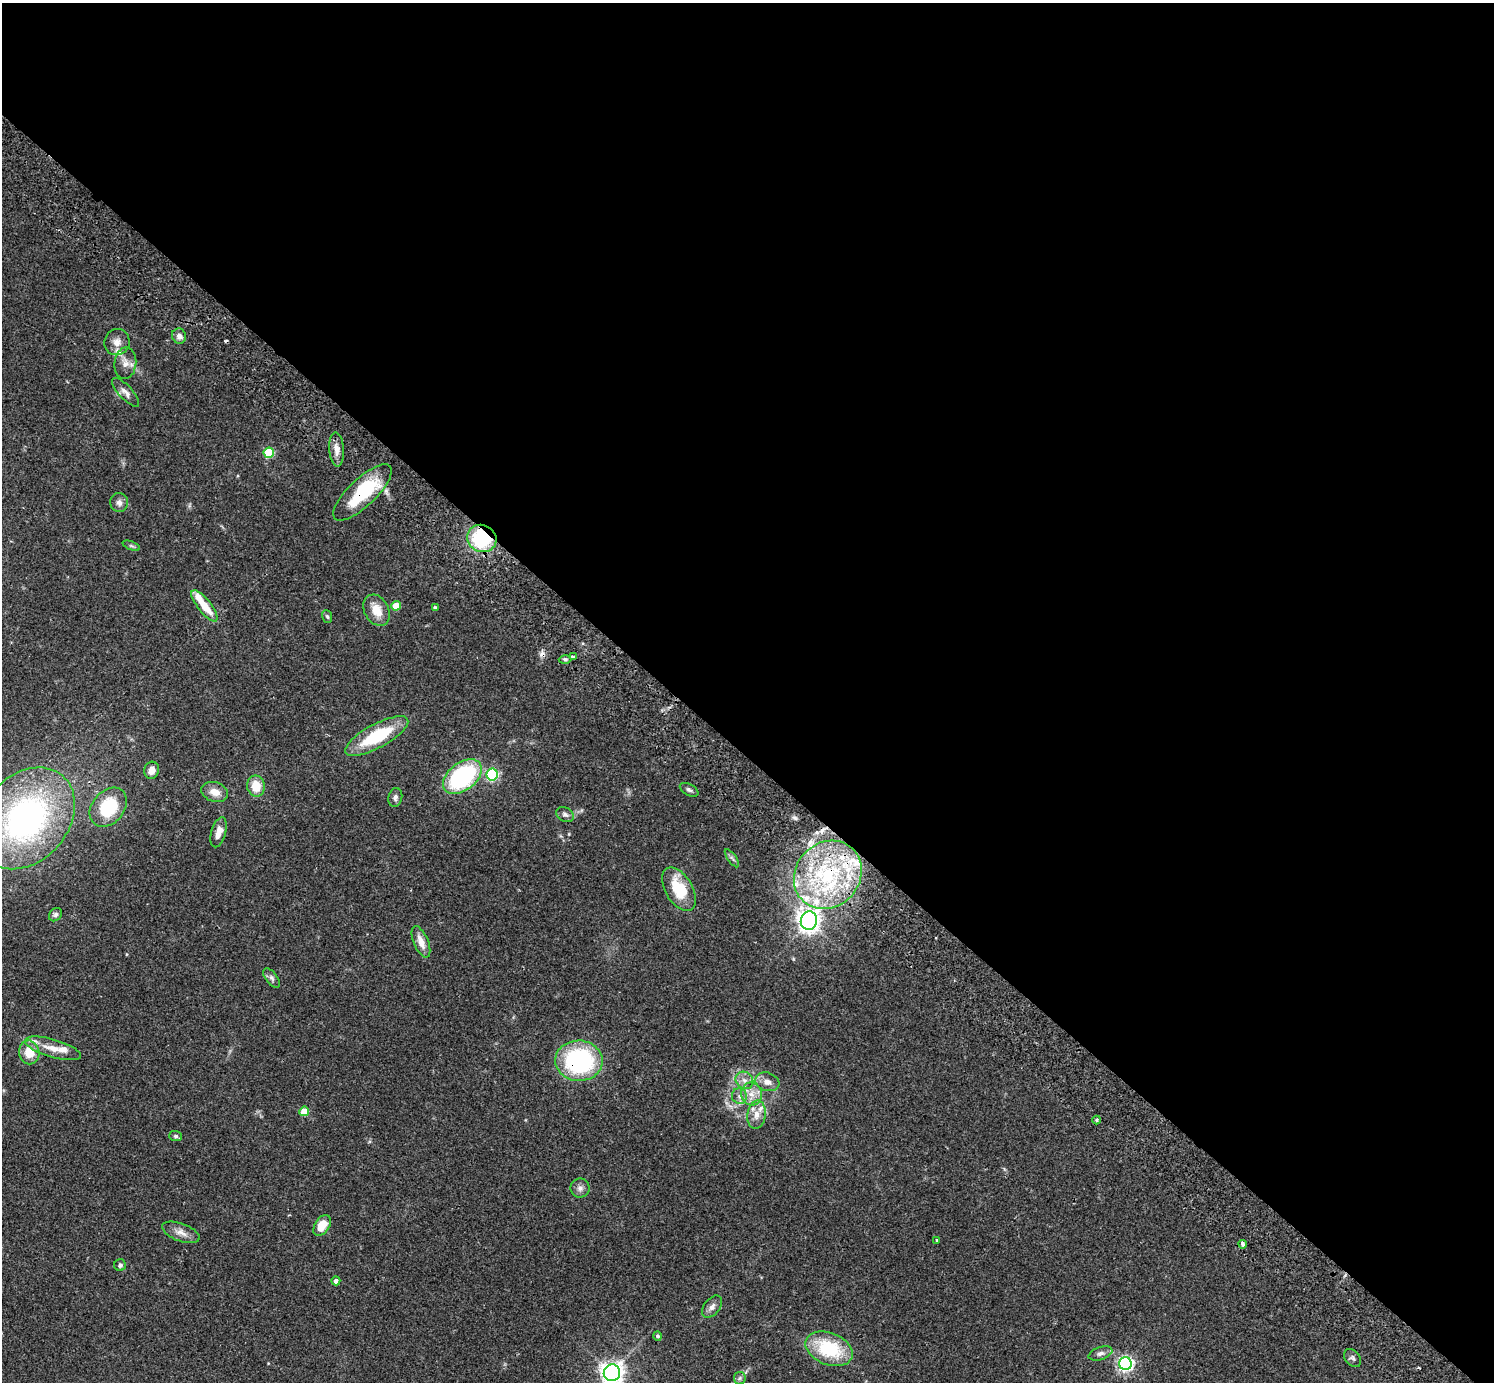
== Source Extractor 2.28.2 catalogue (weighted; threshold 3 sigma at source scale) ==
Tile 3 of 4 x 4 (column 3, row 1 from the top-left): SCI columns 3032-4523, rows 4484-5863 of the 6059 x 6069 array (HDU 1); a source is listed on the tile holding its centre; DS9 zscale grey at full resolution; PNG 1496 x 1384 px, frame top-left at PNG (2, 3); each listed source drawn as its Kron ellipse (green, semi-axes under 4 px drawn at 4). Shown black and unused: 55% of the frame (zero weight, under 2 of 3 exposures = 3% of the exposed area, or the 3 px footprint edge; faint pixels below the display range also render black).
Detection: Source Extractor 2.28.2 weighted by HDU 2 'WHT'; one run over the whole footprint, this tile lists its part. Background 0.108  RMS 0.0064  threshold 0.0289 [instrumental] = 3 sigma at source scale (4.5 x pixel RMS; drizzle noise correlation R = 1.50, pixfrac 1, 0.05/0.05 arcsec/px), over >= 5 px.
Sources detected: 72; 4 cosmic-ray / hot-pixel residue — neither listed nor drawn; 6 inside a brighter listed object's ellipse — not listed separately; the other 62 listed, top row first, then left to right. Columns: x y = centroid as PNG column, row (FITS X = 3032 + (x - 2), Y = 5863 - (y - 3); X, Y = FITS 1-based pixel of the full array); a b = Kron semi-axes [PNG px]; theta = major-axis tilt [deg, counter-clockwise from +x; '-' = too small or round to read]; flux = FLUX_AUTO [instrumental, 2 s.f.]
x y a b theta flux
179 336 8 7 - 3.1
117 342 13 12 - 6
125 363 15 11 85 5.8
126 392 18 6 -47 3.6
336 449 17 7 -86 4.7
269 453 5 5 - 34
362 492 38 13 44 39
119 502 9 9 - 2.9
482 538 15 13 -24 43
131 546 9 3 -21 0.98
204 606 19 6 -51 14
396 606 5 4 - 15
435 607 4 3 - 1.2
376 610 16 12 -61 9.5
327 616 6 5 - 1.1
573 657 3 3 - 1.2
565 659 6 4 -1 1.2
377 736 35 11 28 36
152 770 9 7 74 4.9
492 774 6 5 - 76
462 777 22 14 38 89
256 786 10 9 - 11
689 790 10 5 -29 1.7
215 792 13 9 -17 6.5
395 797 9 7 79 2.1
108 807 22 16 50 31
565 815 9 6 -31 2.2
26 818 56 42 49 180
219 832 15 7 74 5.6
732 858 11 4 -54 1.5
828 875 36 32 48 78
679 889 24 13 -60 23
55 915 7 6 - 1.4
809 921 9 8 - 410
421 942 17 7 -67 6.7
271 978 11 6 -53 2.1
53 1048 29 9 -16 9.5
29 1052 12 10 -80 11
579 1061 24 20 -2 84
744 1080 9 8 - 3.7
767 1082 12 9 -18 4.8
751 1094 11 10 - 6.7
739 1096 8 7 - 2.8
304 1111 5 4 - 15
756 1115 14 9 83 5.9
1097 1120 4 4 - 0.87
176 1136 6 5 - 1.2
580 1188 9 9 - 3
322 1226 11 7 57 10
181 1232 20 8 -20 5.1
937 1240 3 3 - 0.71
1243 1244 4 3 - 3.2
120 1265 6 6 - 1.7
336 1281 4 4 - 2.5
712 1307 12 8 52 3.1
658 1336 4 4 - 1.2
829 1349 24 16 -22 38
1100 1353 12 6 19 2.4
1353 1358 10 7 -48 1.9
1125 1364 6 6 - 180
612 1373 8 8 - 400
740 1378 6 5 - 1.5
Overlapping masked pixels (flux is a lower limit): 4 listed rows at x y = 362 492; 482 538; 828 875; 579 1061
Isophote crosses this tile's border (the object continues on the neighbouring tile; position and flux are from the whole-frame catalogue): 1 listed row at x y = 612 1373
Unlisted compact peaks at least as high as the median listed source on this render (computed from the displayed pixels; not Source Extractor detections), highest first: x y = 795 818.